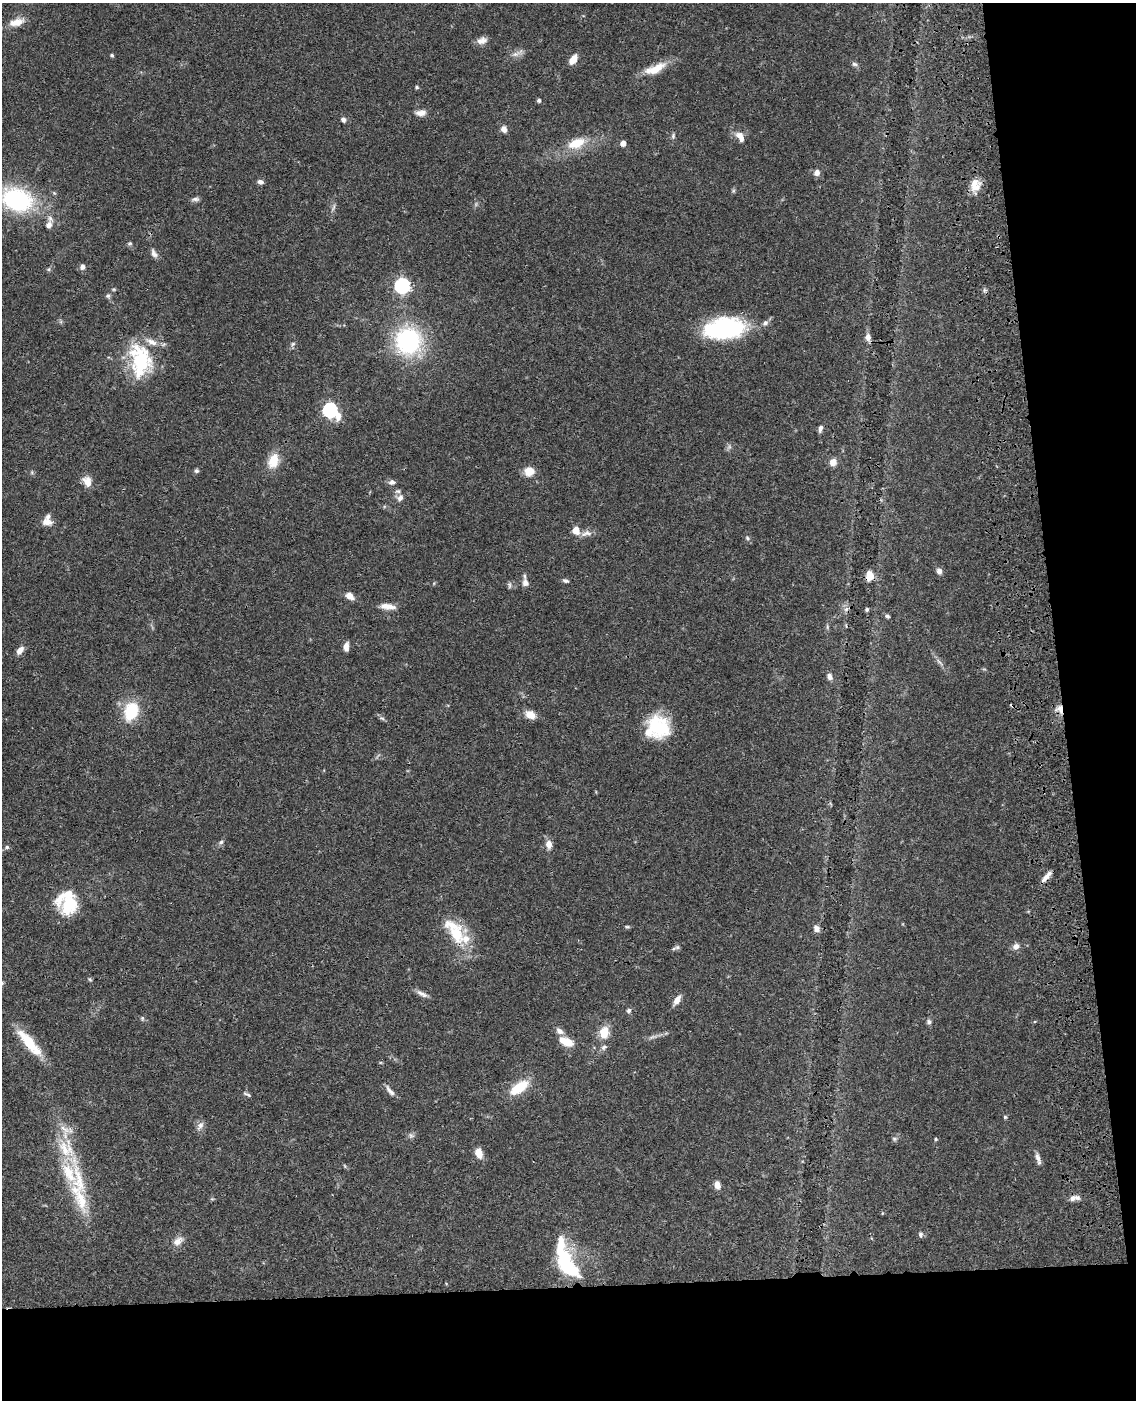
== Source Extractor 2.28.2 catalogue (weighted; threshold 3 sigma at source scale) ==
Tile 12 of 4 x 3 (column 4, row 3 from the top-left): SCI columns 3520-4653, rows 256-1653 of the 4769 x 4604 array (HDU 1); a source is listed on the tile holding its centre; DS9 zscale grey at full resolution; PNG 1138 x 1402 px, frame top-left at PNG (2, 3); no overlay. Shown black and unused: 15% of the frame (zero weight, under 3 of 4 exposures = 6% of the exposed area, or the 3 px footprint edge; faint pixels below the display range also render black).
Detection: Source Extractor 2.28.2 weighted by HDU 2 'WHT'; one run over the whole footprint, this tile lists its part. Background 0.0444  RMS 0.0028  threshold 0.0126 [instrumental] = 3 sigma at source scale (4.5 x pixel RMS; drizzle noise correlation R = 1.50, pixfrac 1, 0.05/0.05 arcsec/px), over >= 5 px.
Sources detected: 120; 1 too faint to see at this stretch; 1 inside a brighter object's white glare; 2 cosmic-ray / hot-pixel residue — not listed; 11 inside a brighter listed object's ellipse — not listed separately; the other 105 listed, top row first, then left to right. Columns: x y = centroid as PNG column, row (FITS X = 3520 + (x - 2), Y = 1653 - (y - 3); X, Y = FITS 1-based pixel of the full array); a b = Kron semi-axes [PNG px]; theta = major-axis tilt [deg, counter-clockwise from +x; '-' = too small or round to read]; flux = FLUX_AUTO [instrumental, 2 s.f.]
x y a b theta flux
17 22 19 9 16 3.3
482 40 13 8 12 1.8
517 53 19 5 28 1.4
112 55 4 4 - 0.49
573 59 11 6 57 3
854 64 8 5 -16 0.61
655 69 29 10 24 5.3
417 87 5 4 - 0.4
539 100 4 4 - 0.63
421 113 13 7 9 1.8
343 120 7 6 - 0.79
504 129 8 7 - 1.4
673 136 8 5 81 0.6
740 137 17 9 -58 2.3
576 143 23 12 20 6.4
623 143 4 4 - 2
817 173 8 7 - 1.3
260 182 7 5 -11 0.95
975 185 17 14 81 3.6
195 199 11 5 8 0.81
17 200 25 18 -17 37
334 207 9 4 71 0.61
49 225 10 8 68 1.7
130 243 6 5 - 0.43
154 254 12 7 -60 1.2
82 267 7 6 - 1.1
49 269 6 4 71 0.38
402 286 7 7 - 61
108 296 7 5 0 0.55
765 323 8 6 39 0.98
724 328 38 19 7 36
868 337 9 7 -82 1.4
408 341 23 22 - 35
293 344 7 5 45 0.59
141 361 42 24 -89 19
330 410 8 6 -38 54
820 428 9 5 74 0.9
729 447 7 4 18 0.55
273 461 19 12 70 5
833 462 8 8 - 2
196 471 6 5 - 0.57
529 471 11 10 - 3.4
87 481 15 10 -63 2.4
392 482 9 6 2 1
400 498 11 8 54 1.6
47 522 14 9 -16 2.1
576 530 6 6 - 3.6
586 533 18 7 11 1.8
747 538 6 5 - 0.48
939 571 7 6 - 1.2
870 576 12 9 84 3
565 581 8 4 -19 0.62
525 583 11 9 -76 1.5
509 585 9 4 -90 0.55
350 596 9 6 -38 2.3
387 606 18 6 -7 2.6
867 609 4 4 - 0.51
887 616 6 4 -17 0.51
827 627 6 4 73 0.42
346 647 11 6 87 1.4
20 650 11 6 52 1.7
939 662 11 3 -50 0.77
829 677 9 6 -72 1.1
1060 709 12 7 -78 2
131 711 18 13 71 12
530 715 12 8 -29 2.9
382 718 9 4 -22 0.59
658 727 26 25 - 15
221 842 7 5 56 0.66
549 844 10 7 -88 2.1
7 847 6 5 - 0.6
1046 877 17 5 49 1.7
69 905 26 19 57 9.9
627 927 7 3 -8 0.38
816 928 8 7 - 1.4
456 933 32 21 -59 12
1016 946 9 7 31 1.4
677 947 6 5 - 0.56
90 979 5 4 - 0.37
422 994 17 6 -28 1.4
677 1000 13 6 58 2
629 1011 6 5 - 0.7
142 1018 5 5 - 0.43
929 1022 7 6 - 0.68
559 1031 11 7 -36 1.3
604 1032 14 10 82 4.6
566 1042 16 8 -23 5
29 1043 40 10 -49 8.9
604 1047 8 6 28 0.84
519 1087 24 11 34 7.5
390 1091 17 6 -52 1.4
247 1094 12 4 -25 0.55
1005 1117 4 4 - 0.37
200 1126 14 7 60 1.3
411 1135 8 6 -42 0.75
894 1139 6 5 - 0.5
936 1139 4 4 - 0.34
479 1153 11 8 -71 2.7
1038 1159 16 5 -73 1.3
78 1183 79 21 -85 19
717 1185 9 6 -79 1.6
1073 1198 10 7 34 1.4
921 1234 8 6 -80 0.73
178 1241 15 9 34 2
567 1265 34 15 -55 20
Overlapping masked pixels (flux is a lower limit): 3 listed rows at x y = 870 576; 1060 709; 1046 877
Isophote crosses this tile's border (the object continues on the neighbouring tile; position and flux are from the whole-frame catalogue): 1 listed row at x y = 17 200